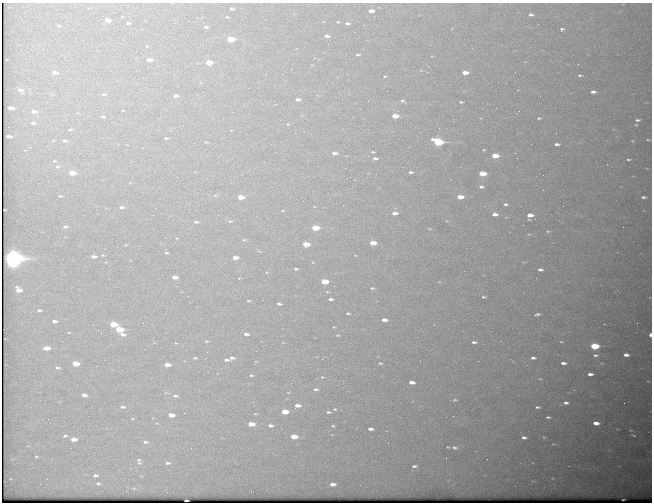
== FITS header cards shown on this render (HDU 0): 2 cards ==
NAXIS1  =                  650 / Width of table row in bytes
NAXIS2  =                  500 / Number of rows in table

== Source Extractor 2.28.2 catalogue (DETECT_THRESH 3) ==
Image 650 x 500 px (HDU 0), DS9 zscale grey, 1 PNG px = 1 image px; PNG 654 x 504 px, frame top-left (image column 1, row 500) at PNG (2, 3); no overlay
Background 617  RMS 3.2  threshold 9.54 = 3 sigma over >= 5 px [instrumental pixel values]
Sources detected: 203; all 203 listed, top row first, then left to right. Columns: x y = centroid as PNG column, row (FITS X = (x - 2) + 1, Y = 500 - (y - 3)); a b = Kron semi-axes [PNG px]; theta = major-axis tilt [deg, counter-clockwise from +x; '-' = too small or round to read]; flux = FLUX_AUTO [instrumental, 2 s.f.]
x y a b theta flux
232 9 4 3 - 540
371 11 5 3 - 1500
531 15 6 4 -3 650
227 17 3 3 - 180
107 20 5 4 - 2000
338 22 3 3 - 200
128 23 4 3 - 460
347 23 5 3 - 630
59 26 6 4 -11 380
206 27 5 3 - 410
562 29 5 4 - 440
355 32 2 2 - 91
327 36 5 3 - 720
230 39 5 4 - 7700
200 44 2 2 - 83
19 45 2 2 - 150
430 45 3 2 - 290
358 55 4 3 - 320
149 60 6 4 -4 1600
209 62 5 4 - 4200
578 64 2 2 - 98
421 70 5 3 - 200
55 72 6 4 -7 1400
465 72 5 4 - 2300
266 74 2 2 - 240
580 75 5 3 - 340
385 76 3 3 - 200
20 90 7 5 -16 1100
593 92 5 3 - 740
67 93 3 3 - 150
104 94 7 4 -9 480
175 96 6 4 -7 690
297 99 5 3 - 850
402 101 5 4 - 390
461 102 4 3 - 320
323 106 2 2 - 170
11 108 6 3 -11 1300
23 111 2 2 - 180
34 111 7 4 -6 1400
395 116 5 3 - 4100
103 117 6 3 1 460
539 118 4 3 - 280
638 120 6 3 3 490
33 123 6 4 -1 500
288 124 4 3 - 170
439 128 2 2 - 110
70 129 6 4 4 330
8 136 5 3 - 1000
106 138 3 3 - 150
166 138 5 3 - 290
648 140 5 2 - 200
64 141 7 5 -7 570
632 141 4 3 - 200
206 142 3 3 - 170
438 142 7 4 -11 19000
557 144 5 3 - 670
142 148 2 2 - 910
484 150 4 3 - 210
10 152 2 2 - 80
373 152 3 2 - 240
334 153 5 3 - 870
495 156 5 4 - 5100
375 158 5 3 - 630
628 159 6 3 4 340
54 161 5 4 - 310
264 162 2 2 - 110
607 164 3 2 - 380
57 166 7 5 1 490
345 168 2 2 - 94
410 172 4 3 - 460
72 173 5 4 - 4500
482 174 5 4 - 6500
481 187 5 4 - 590
215 195 5 4 - 290
60 196 5 3 - 300
241 197 7 4 10 3900
460 197 5 3 - 2800
643 197 5 3 - 470
506 204 4 3 - 440
121 207 5 3 - 520
282 211 4 3 - 200
394 213 5 3 - 1400
495 214 5 3 - 1200
218 215 3 2 - 180
530 215 7 4 0 2000
230 221 8 4 -11 440
196 222 6 4 -5 520
65 227 5 3 - 470
623 227 2 2 - 370
315 228 5 4 - 7900
548 231 6 4 -5 300
529 234 5 3 - 210
244 240 6 4 2 280
373 243 5 4 - 2500
306 244 5 4 - 4000
166 253 4 3 - 300
103 255 4 3 - 220
93 256 5 3 - 940
235 257 5 3 - 2300
13 258 8 7 - 93000
296 269 4 3 - 330
540 270 6 4 -2 680
175 277 5 3 - 1700
239 278 3 3 - 170
324 281 5 4 - 5900
372 288 4 3 - 240
18 290 6 4 -29 2300
484 297 4 3 - 290
330 299 4 3 - 560
248 301 4 3 - 220
279 304 4 3 - 480
39 310 5 3 - 400
165 313 2 2 - 93
348 313 4 2 - 310
537 314 6 3 16 480
384 320 5 3 - 1200
54 321 5 3 - 680
113 324 6 4 -5 5400
604 324 2 2 - 490
334 327 3 3 - 170
119 329 6 4 -3 8600
69 332 5 3 - 200
122 334 7 5 -10 980
246 334 5 3 - 850
337 335 5 3 - 230
650 335 3 2 - 1400
206 341 5 4 - 250
500 341 2 2 - 92
474 342 5 3 - 560
561 342 5 4 - 250
176 343 3 3 - 160
594 346 6 4 -2 11000
46 348 5 3 - 2500
331 354 2 2 - 340
596 355 8 5 -5 680
626 355 5 3 - 1000
195 358 4 3 - 320
232 358 5 3 - 600
533 358 5 3 - 660
226 360 5 3 - 650
478 361 3 2 - 370
380 363 5 3 - 300
563 363 5 3 - 940
76 364 6 4 -4 3800
141 365 2 2 - 140
167 365 5 3 - 1900
57 367 6 3 -12 390
208 372 2 2 - 120
590 374 5 3 - 1100
251 375 4 2 - 240
322 377 5 4 - 260
540 379 4 3 - 160
411 382 5 3 - 1600
291 383 3 2 - 160
316 389 5 4 - 460
574 390 2 2 - 120
288 392 4 2 - 130
166 393 6 4 1 310
84 395 5 3 - 880
175 396 6 4 -6 530
455 400 6 3 16 270
253 402 3 2 - 160
566 403 6 4 -2 670
297 405 6 4 4 1500
122 407 7 4 -2 640
537 407 4 3 - 350
335 409 4 3 - 240
285 411 5 4 - 3900
328 412 5 3 - 370
184 413 3 2 - 170
255 414 5 2 - 190
171 415 5 4 - 2300
453 416 2 2 - 120
548 417 4 3 - 330
42 419 3 2 - 290
133 419 3 3 - 390
596 423 6 3 -6 1900
251 424 5 4 - 3000
270 425 6 4 -6 660
333 426 4 3 - 240
370 429 5 3 - 940
631 430 3 2 - 150
386 431 2 2 - 550
633 435 5 2 - 190
65 436 7 5 11 470
294 436 5 4 - 3400
524 437 4 3 - 610
74 439 6 4 -2 1900
145 442 7 4 -5 540
448 447 2 2 - 160
455 448 6 4 -14 440
475 451 2 2 - 440
36 456 5 4 - 290
139 461 9 6 -71 670
168 463 8 4 -4 670
414 466 5 3 - 440
95 475 8 5 2 820
552 478 4 2 - 140
98 483 7 6 - 610
332 484 5 3 - 1100
134 488 6 4 0 290
623 499 3 2 - 100
186 500 3 3 - 650
At the frame edge (FLAGS 8, measured only in part): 2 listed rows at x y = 650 335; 186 500